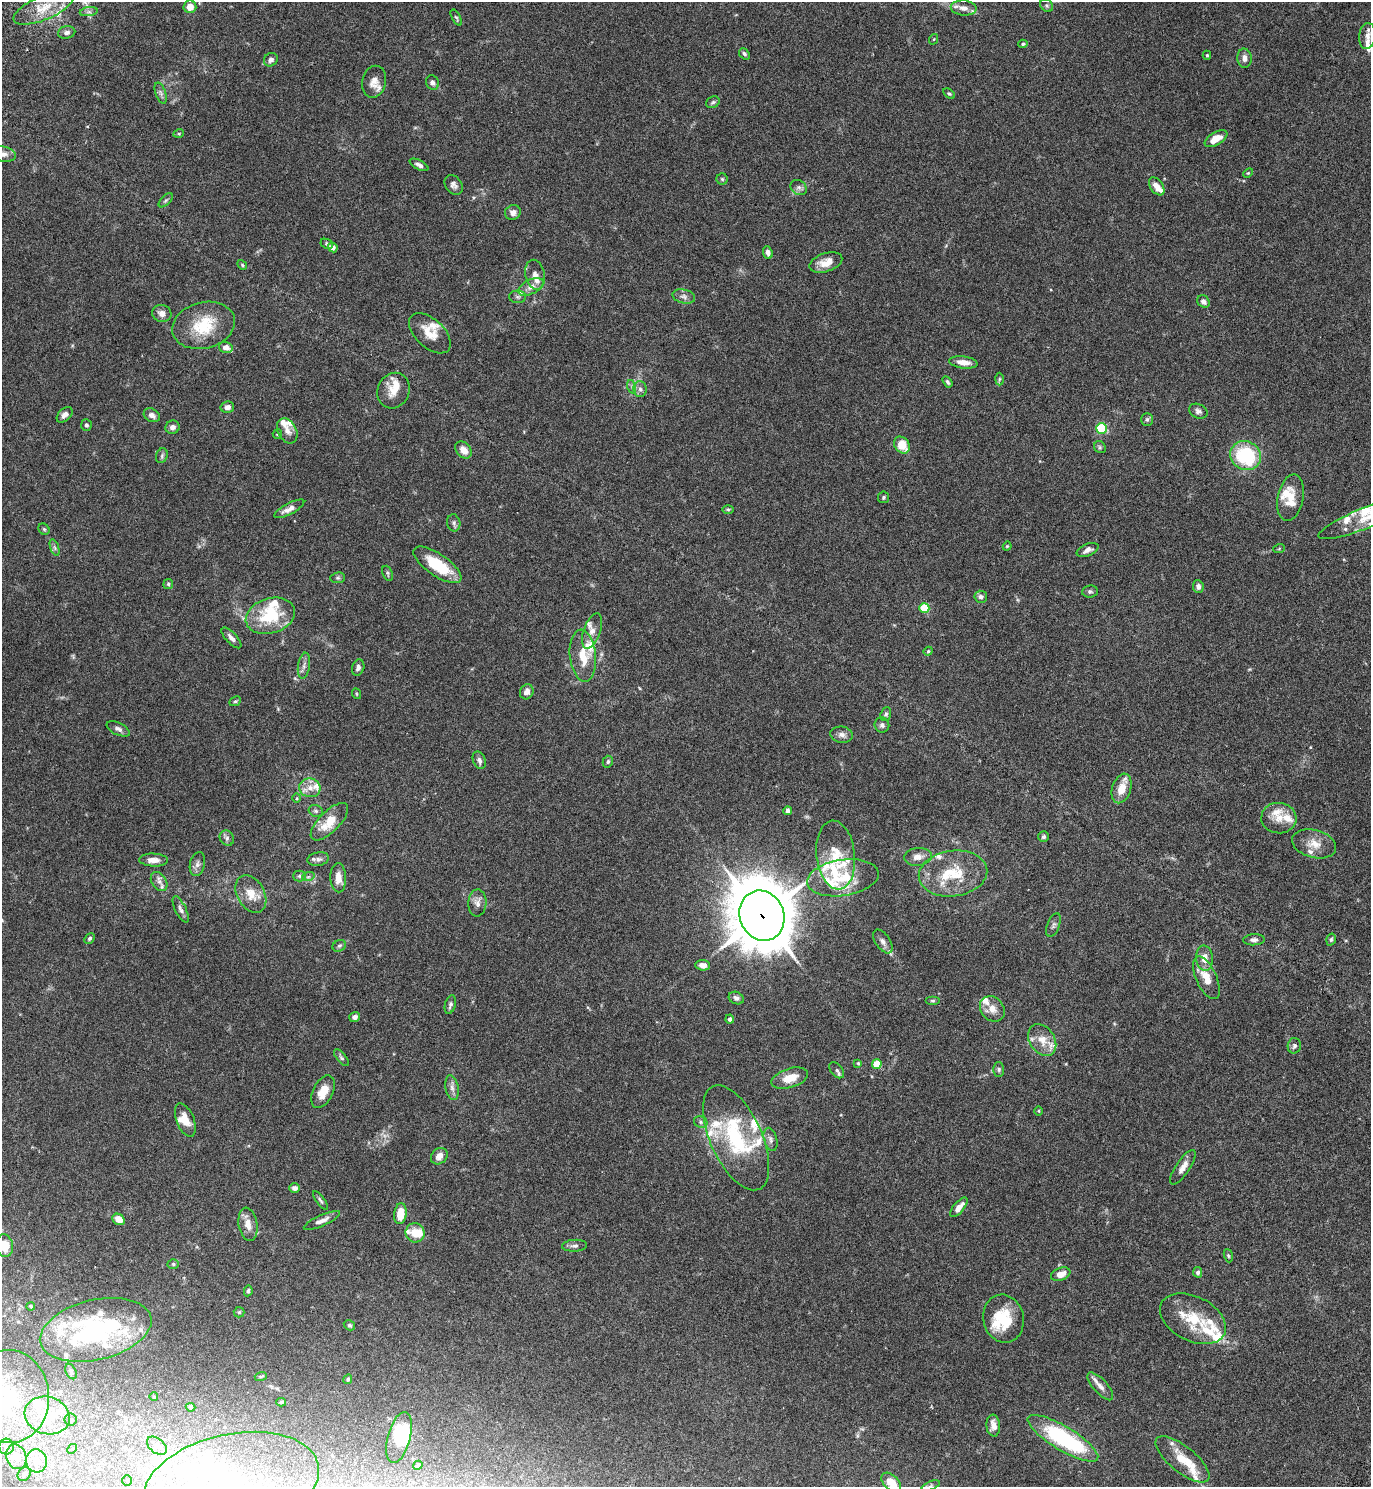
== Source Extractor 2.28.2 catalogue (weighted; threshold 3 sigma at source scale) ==
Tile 6 of 4 x 4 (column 2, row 2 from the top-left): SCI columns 1570-2938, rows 3020-4504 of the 6071 x 6081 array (HDU 1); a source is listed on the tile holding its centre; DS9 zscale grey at full resolution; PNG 1373 x 1489 px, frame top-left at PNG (2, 2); each listed source drawn as its Kron ellipse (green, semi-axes under 4 px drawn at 4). Shown black and unused: <1% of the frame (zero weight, under 4 of 7 exposures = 5% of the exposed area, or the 3 px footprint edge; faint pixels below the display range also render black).
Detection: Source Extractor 2.28.2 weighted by HDU 2 'WHT'; one run over the whole footprint, this tile lists its part. Background 0.0247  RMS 0.0024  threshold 0.00964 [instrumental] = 3 sigma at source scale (4.09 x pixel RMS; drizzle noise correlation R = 1.36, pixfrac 0.8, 0.05/0.05 arcsec/px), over >= 5 px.
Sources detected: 263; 4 inside a brighter object's white glare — neither listed nor drawn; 56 inside a brighter listed object's ellipse — not listed separately; the other 203 listed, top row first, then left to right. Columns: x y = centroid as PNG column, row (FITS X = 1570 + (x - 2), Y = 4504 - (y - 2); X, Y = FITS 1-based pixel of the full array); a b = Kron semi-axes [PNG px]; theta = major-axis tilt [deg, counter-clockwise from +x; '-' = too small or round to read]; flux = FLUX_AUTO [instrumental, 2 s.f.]
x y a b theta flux
1047 5 7 6 - 0.41
190 7 6 6 - 2.1
43 8 32 12 23 5.1
964 8 13 7 -5 1.4
89 12 9 4 7 0.56
456 18 9 4 -62 0.33
67 32 9 6 10 0.7
1367 36 13 8 84 1.4
934 39 5 3 - 0.18
1023 44 5 4 - 0.3
744 54 6 4 -50 0.44
1207 55 4 4 - 0.26
1244 58 9 7 -86 1.1
271 60 7 6 - 0.82
374 82 16 12 77 2.1
432 83 7 6 - 0.66
161 93 11 5 -71 0.63
949 94 6 4 -35 0.31
713 102 7 5 28 0.44
179 133 5 3 - 0.2
1216 139 12 6 30 2.5
3 154 13 7 -10 1.5
419 165 10 4 -26 0.73
1248 173 5 3 - 0.23
722 179 5 5 - 0.33
454 185 11 8 -54 0.84
1157 186 10 6 -55 1.8
799 187 9 7 -36 0.73
166 200 9 4 45 0.41
513 212 8 7 - 1
327 244 6 4 -27 0.38
333 247 5 4 - 0.86
768 253 6 4 -67 0.99
826 262 17 9 18 2.5
242 265 5 4 - 0.26
535 275 15 9 -78 1.6
531 287 13 7 27 1.5
684 296 11 7 -14 0.96
518 297 8 6 0 0.61
1203 301 7 5 -45 0.98
162 313 10 8 -17 1.3
203 325 32 23 15 9.1
430 333 25 14 -43 3.7
226 347 7 5 -18 1.2
963 362 14 6 -7 1.9
999 379 6 4 88 0.35
948 382 6 4 -57 0.43
632 387 7 4 -72 0.44
640 389 8 6 -89 0.67
393 391 18 16 63 3.2
227 407 7 5 12 0.82
1198 411 9 7 -24 0.76
65 415 9 6 43 1.1
152 415 8 6 -29 1
1147 420 6 5 - 0.42
86 425 6 5 - 0.45
173 427 7 6 - 0.9
1102 428 5 5 - 17
287 431 13 9 -61 1.4
277 434 5 4 - 0.24
902 445 9 7 -53 4.4
1100 447 6 5 - 0.39
463 450 9 7 -49 2
162 456 7 5 71 0.48
1246 456 16 14 -27 16
883 497 6 5 - 0.35
1291 498 23 13 79 3.9
289 509 17 5 28 1.5
728 509 6 4 -1 0.28
1366 518 51 10 22 7.1
454 523 8 6 -79 0.59
44 529 6 5 - 0.32
1007 546 4 3 - 0.22
55 548 8 4 -71 0.45
1279 549 6 3 20 0.23
1088 550 11 6 22 0.95
437 565 28 11 -34 8.9
387 573 8 5 -68 0.39
338 578 7 5 6 0.39
168 584 5 5 - 0.31
1198 586 6 5 - 0.75
1090 591 8 6 7 0.52
981 597 6 6 - 0.71
924 608 5 5 - 8.8
270 616 25 17 17 11
592 631 18 8 71 1.6
231 638 13 5 -47 1.1
928 651 4 4 - 0.26
583 656 26 13 -84 5.1
304 666 13 6 81 0.86
358 667 8 6 71 0.73
527 692 8 6 62 1.3
357 694 5 3 - 0.2
235 701 6 4 27 0.32
886 714 7 5 70 0.43
882 725 8 7 - 0.64
118 729 12 6 -26 0.81
842 735 11 8 -8 1.1
479 760 9 6 -69 0.77
608 762 6 5 - 0.43
310 788 10 9 - 1.9
1122 788 15 9 72 3.3
296 798 4 3 - 0.22
316 811 7 5 -15 0.47
788 811 4 4 - 0.96
1279 818 17 15 -6 3.1
329 822 24 10 45 5
1043 837 5 5 - 0.51
227 838 8 6 -56 0.64
1314 844 22 14 -15 3.2
836 855 34 19 -84 6.3
918 857 14 9 6 1.6
318 859 11 6 9 0.76
154 860 14 6 -3 1.8
197 864 12 7 77 0.91
953 873 34 23 8 8.8
299 876 6 5 - 0.4
308 877 6 4 18 0.35
338 878 14 8 -87 2.2
843 878 36 18 8 8.7
159 882 10 7 -57 1
251 894 20 13 -60 3.4
477 903 13 9 88 1.4
181 909 14 5 -64 0.84
762 916 25 22 -68 1100
1053 925 12 6 68 0.67
90 938 6 4 49 0.36
1331 939 6 4 73 0.36
1254 940 11 5 3 0.78
883 941 13 7 -55 1.1
339 946 7 5 27 0.42
1204 958 12 8 -83 2.2
703 965 7 5 -6 1.3
1206 978 23 10 -66 3.5
736 998 8 6 -26 0.74
933 1001 7 3 0 0.31
450 1005 9 5 74 0.61
992 1009 14 11 -48 2.1
355 1017 5 5 - 0.71
730 1019 4 4 - 0.71
1042 1040 17 12 -58 3.1
1294 1046 8 6 79 0.67
341 1058 10 4 -51 0.5
858 1063 4 4 - 0.23
877 1064 5 4 - 4.8
999 1069 7 5 -89 0.44
837 1070 9 5 -51 0.56
790 1078 19 9 17 3.3
452 1088 12 6 -80 1
323 1092 17 10 63 3
1039 1111 4 3 - 0.19
185 1120 17 8 -68 2.8
701 1122 7 5 -23 0.47
736 1138 56 26 -66 20
771 1139 12 6 -75 0.86
439 1156 9 7 43 1.5
1183 1167 20 7 56 1.6
295 1188 5 4 - 0.89
320 1200 11 3 -52 0.44
959 1207 12 5 49 1.6
400 1214 10 6 82 3.8
119 1219 6 5 - 2.3
322 1220 19 5 24 1.3
248 1224 16 9 -81 2.3
415 1233 9 9 - 3
5 1246 11 8 -80 3
575 1246 12 6 3 0.73
1228 1256 7 4 -71 0.29
173 1264 5 5 - 0.35
1198 1272 5 4 - 0.54
1061 1274 10 6 21 2
248 1291 5 4 - 0.41
31 1306 4 4 - 0.36
239 1312 5 5 - 0.31
1004 1319 24 20 -78 8
1193 1319 35 22 -27 8.4
349 1325 6 5 - 0.38
96 1330 57 30 13 34
71 1371 8 5 -63 0.45
261 1376 6 4 18 0.27
348 1379 5 4 - 0.37
1100 1386 17 7 -48 1.4
9 1396 46 39 -87 26
154 1397 4 2 - 0.14
281 1402 5 4 - 0.3
191 1407 5 4 - 0.36
47 1415 23 18 -16 7.5
70 1419 6 6 - 0.41
993 1426 11 6 -84 1.4
399 1437 26 11 75 7
1063 1438 40 12 -31 25
6 1446 8 7 - 0.93
157 1446 11 7 -40 1.2
72 1449 5 4 - 0.28
16 1457 12 10 -69 2
1182 1459 33 13 -39 5.4
36 1461 11 10 - 2.5
418 1465 5 4 - 0.36
24 1474 7 6 - 0.46
127 1480 5 4 - 0.29
891 1483 12 7 -46 3
231 1484 89 49 12 61
931 1486 9 3 21 0.36
Overlapping masked pixels (flux is a lower limit): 1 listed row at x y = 762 916
Isophote crosses this tile's border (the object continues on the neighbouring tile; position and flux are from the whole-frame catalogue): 6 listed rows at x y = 3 154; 1366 518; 5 1246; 9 1396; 891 1483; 231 1484